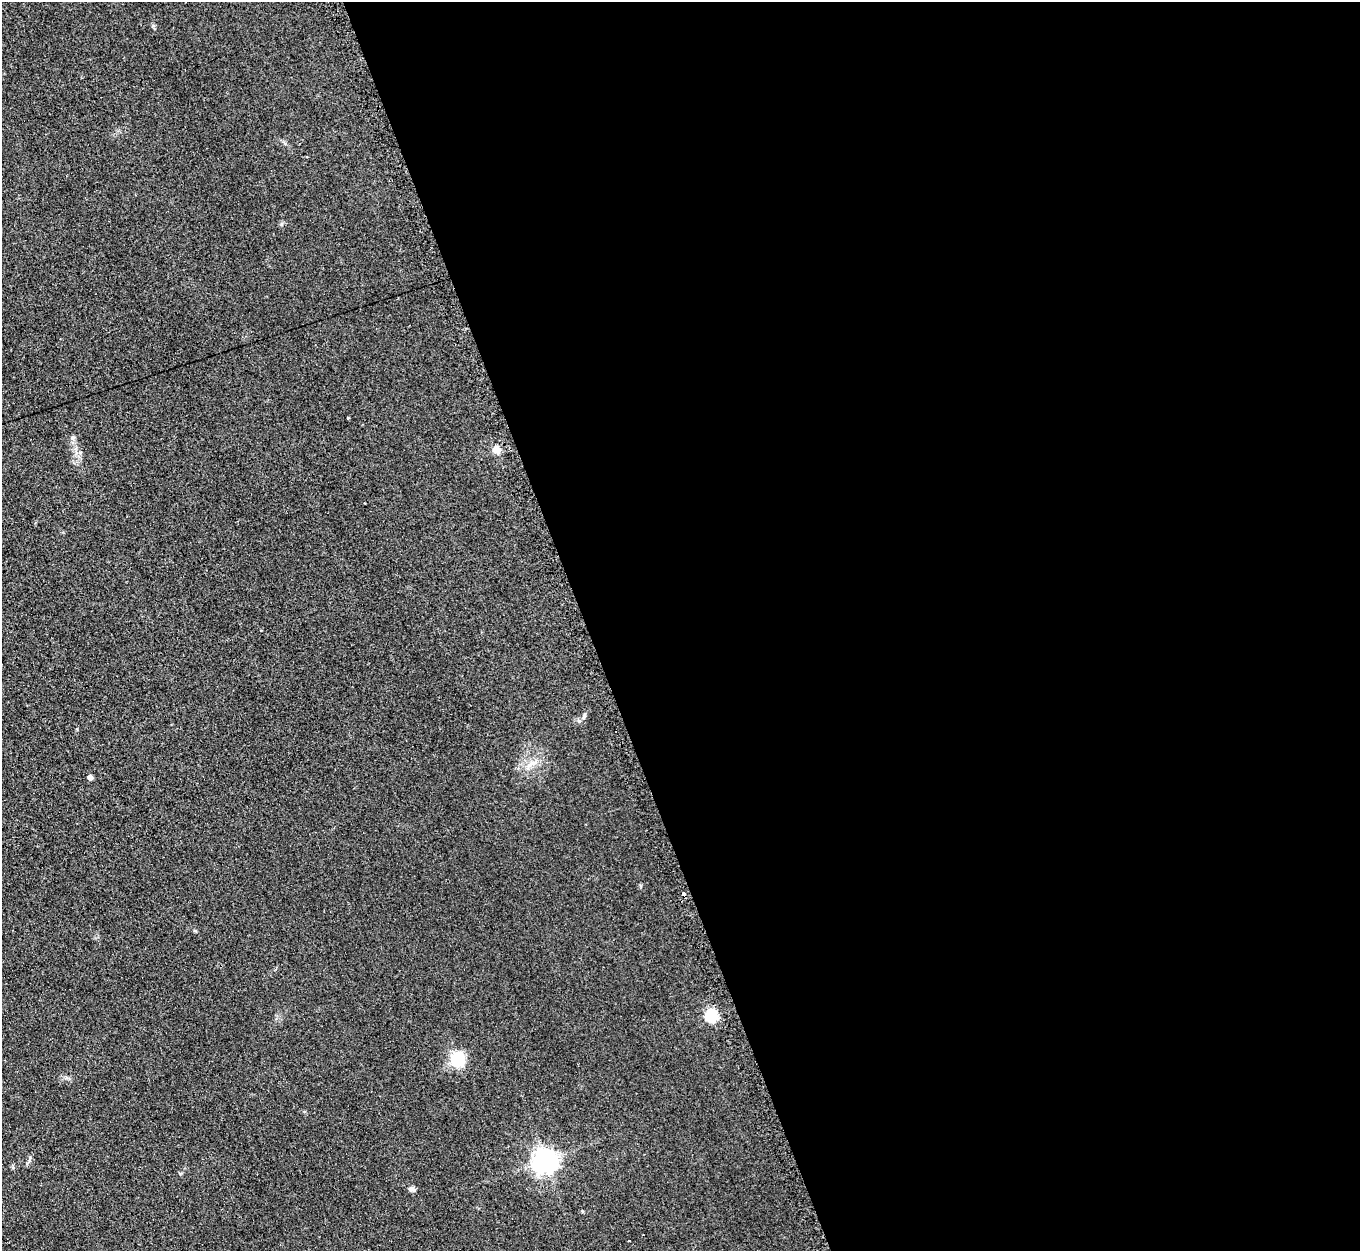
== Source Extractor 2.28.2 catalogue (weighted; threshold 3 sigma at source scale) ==
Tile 8 of 4 x 4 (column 4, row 2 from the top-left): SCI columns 4094-5451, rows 2778-4026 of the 5460 x 5421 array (HDU 1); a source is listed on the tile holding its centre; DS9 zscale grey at full resolution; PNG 1362 x 1253 px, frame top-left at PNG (2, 2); no overlay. Shown black and unused: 57% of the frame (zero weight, under 2 of 3 exposures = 2% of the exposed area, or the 3 px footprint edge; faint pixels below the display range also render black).
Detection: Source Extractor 2.28.2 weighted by HDU 2 'WHT'; one run over the whole footprint, this tile lists its part. Background 0.0959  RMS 0.012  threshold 0.0519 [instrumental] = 3 sigma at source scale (4.5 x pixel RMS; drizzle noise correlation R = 1.50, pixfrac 1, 0.05/0.05 arcsec/px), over >= 5 px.
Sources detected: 11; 4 cosmic-ray / hot-pixel residue — not listed; the other 7 listed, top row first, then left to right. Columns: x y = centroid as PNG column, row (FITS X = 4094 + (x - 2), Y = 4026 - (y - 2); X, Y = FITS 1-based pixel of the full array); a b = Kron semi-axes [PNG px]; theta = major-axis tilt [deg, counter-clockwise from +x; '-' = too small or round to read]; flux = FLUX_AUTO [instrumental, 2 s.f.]
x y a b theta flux
497 450 9 9 - 6.7
584 716 7 5 72 2.3
90 777 4 4 - 6.4
711 1016 6 6 - 130
457 1059 16 15 - 34
545 1160 8 8 - 940
412 1189 9 5 -12 3.1